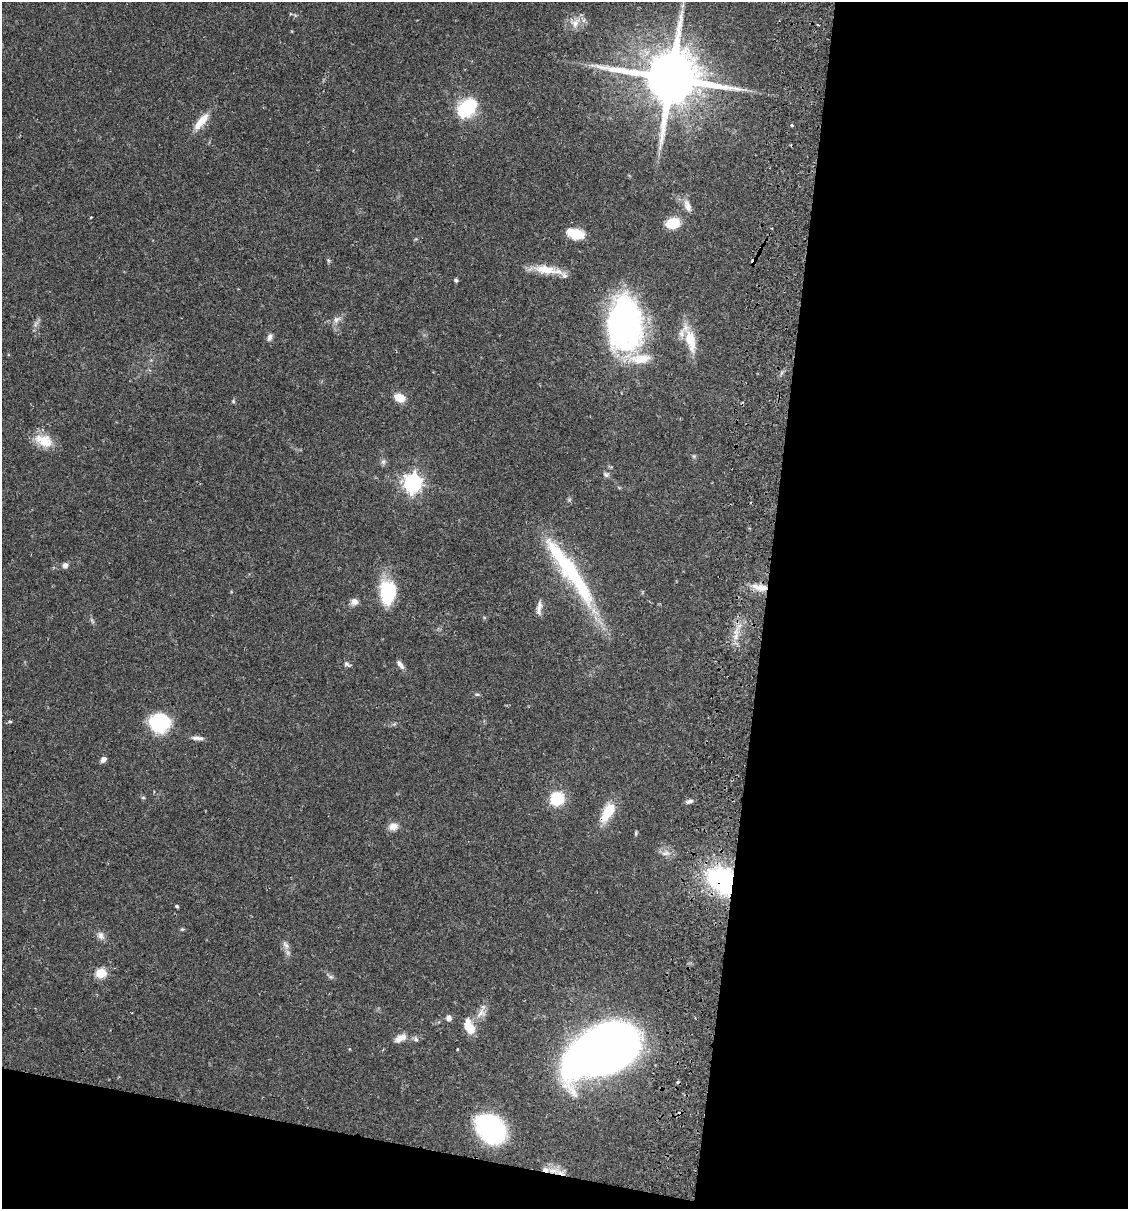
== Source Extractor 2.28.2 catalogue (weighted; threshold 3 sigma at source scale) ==
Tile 16 of 4 x 4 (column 4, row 4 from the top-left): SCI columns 3551-4676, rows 18-1224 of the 4966 x 4858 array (HDU 1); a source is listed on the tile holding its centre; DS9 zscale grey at full resolution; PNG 1130 x 1211 px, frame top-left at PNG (2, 2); no overlay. Shown black and unused: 36% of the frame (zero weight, under 2 of 3 exposures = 3% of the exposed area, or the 3 px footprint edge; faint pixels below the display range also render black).
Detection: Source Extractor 2.28.2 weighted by HDU 2 'WHT'; one run over the whole footprint, this tile lists its part. Background 0.0646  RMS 0.005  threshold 0.0225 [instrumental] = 3 sigma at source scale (4.5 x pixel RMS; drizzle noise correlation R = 1.50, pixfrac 1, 0.05/0.05 arcsec/px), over >= 5 px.
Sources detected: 73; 4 inside a brighter object's white glare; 5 cosmic-ray / hot-pixel residue — not listed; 4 inside a brighter listed object's ellipse — not listed separately; the other 60 listed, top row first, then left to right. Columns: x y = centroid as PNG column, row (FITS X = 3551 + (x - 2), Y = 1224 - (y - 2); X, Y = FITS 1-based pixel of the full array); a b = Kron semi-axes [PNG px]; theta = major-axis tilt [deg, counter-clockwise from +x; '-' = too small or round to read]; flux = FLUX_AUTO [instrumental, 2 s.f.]
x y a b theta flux
683 5 7 4 71 1.2
575 23 16 10 54 5.1
818 25 3 2 - 0.39
671 78 17 15 -9 4000
467 108 21 13 44 29
201 121 24 8 50 7.7
792 125 4 3 - 0.83
687 206 16 8 -68 3.5
91 217 3 3 - 0.64
673 223 13 10 14 12
575 234 17 10 -13 11
328 260 6 4 -71 0.7
547 270 39 9 -8 9.9
456 280 5 4 - 0.97
337 319 12 7 41 2.4
36 324 9 3 45 1.1
622 324 50 29 88 160
270 337 9 6 70 1.8
690 340 35 13 -75 12
400 397 11 8 -17 6.7
233 401 5 4 - 0.59
44 441 23 14 -23 9.9
383 462 8 6 90 1.3
606 475 8 6 -20 1.2
413 483 7 7 - 220
65 565 6 6 - 2
572 572 52 22 -62 37
760 587 22 8 -10 6.1
388 592 25 16 88 26
354 602 9 9 - 2.4
539 607 20 6 81 2.6
347 664 11 5 -30 1.3
400 665 12 5 -54 2.2
477 694 6 4 -1 0.68
10 721 5 3 - 0.6
161 723 19 16 0 37
198 738 16 5 -3 2.2
103 759 8 6 46 1.9
143 798 6 4 0 0.58
557 799 12 12 - 18
690 801 10 5 17 1.4
607 813 24 11 57 13
393 826 12 8 14 3.7
636 833 6 4 83 0.66
665 853 13 6 9 2.4
722 880 29 20 -43 69
177 906 4 3 - 0.74
101 936 11 8 -71 2.4
286 945 12 6 -47 2
101 973 6 5 - 29
331 977 7 4 -18 0.92
481 1013 15 10 44 4.2
449 1018 7 7 - 1.8
469 1027 16 9 -65 9.8
400 1038 16 9 29 4.1
416 1039 7 5 -43 1.1
601 1048 53 40 25 390
457 1049 4 3 - 0.33
491 1129 27 20 -46 66
553 1170 15 6 -1 4.6
Overlapping masked pixels (flux is a lower limit): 4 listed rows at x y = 760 587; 607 813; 722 880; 553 1170